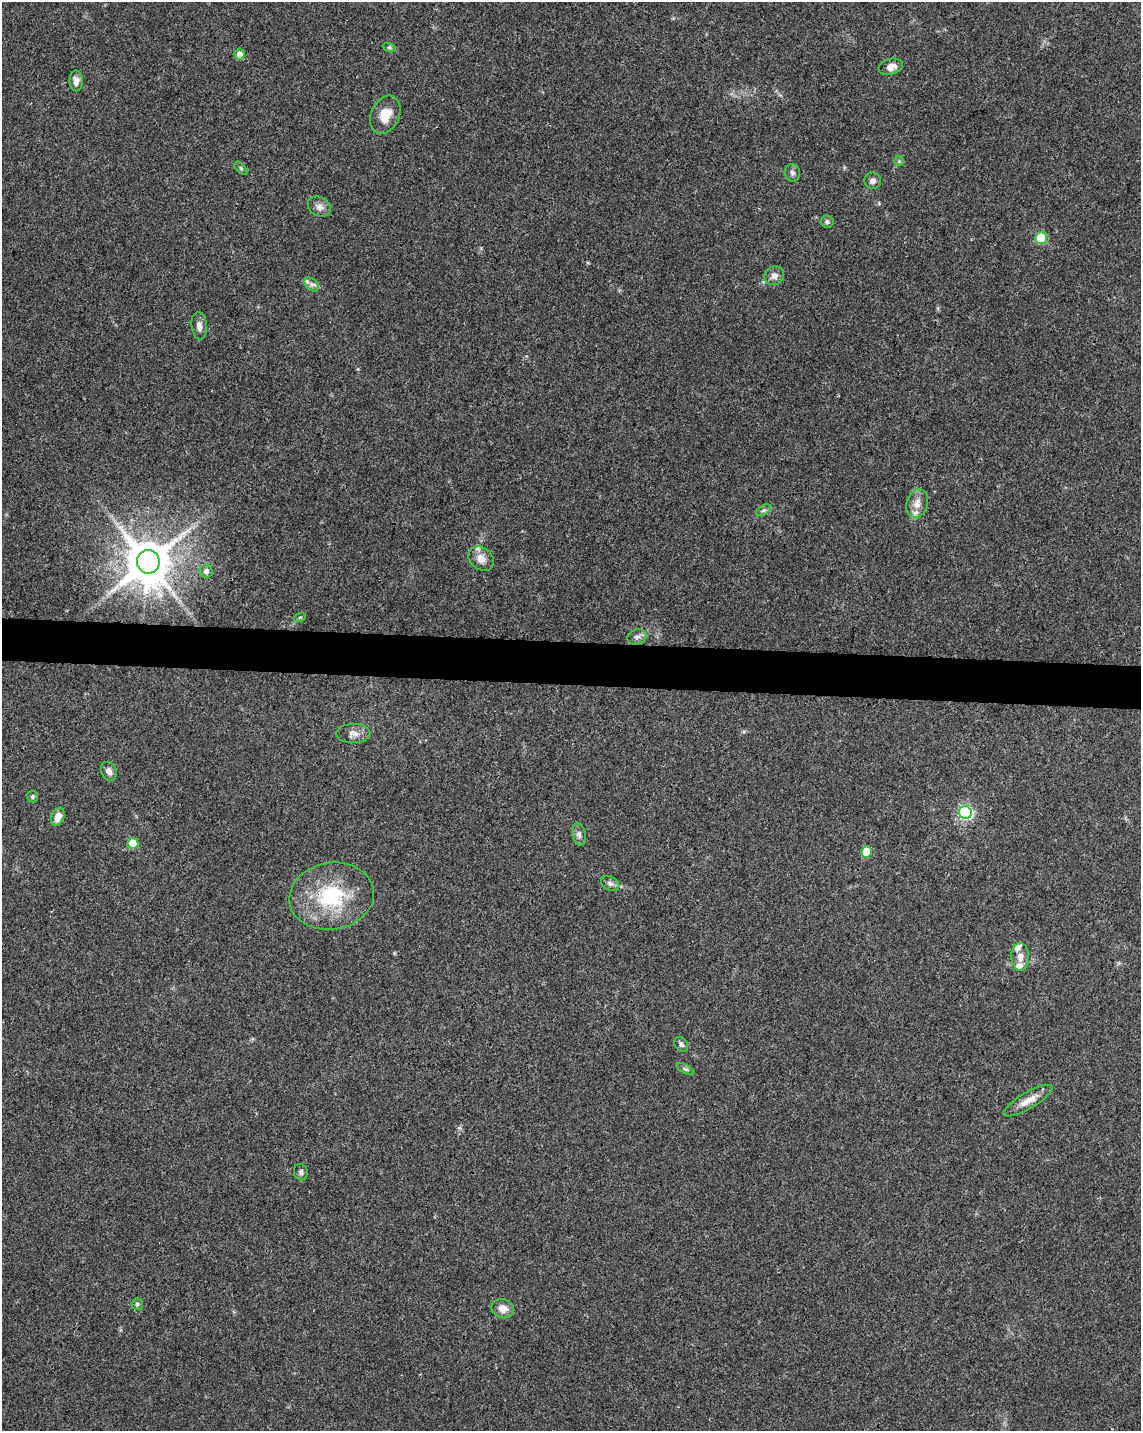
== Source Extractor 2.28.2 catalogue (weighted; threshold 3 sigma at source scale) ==
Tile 6 of 4 x 3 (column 2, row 2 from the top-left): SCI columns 1141-2279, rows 1658-3086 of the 4568 x 4800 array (HDU 1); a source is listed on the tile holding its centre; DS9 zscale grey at full resolution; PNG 1143 x 1433 px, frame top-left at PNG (2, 2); each listed source drawn as its Kron ellipse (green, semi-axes under 4 px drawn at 4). Shown black and unused: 3% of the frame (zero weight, under 3 of 4 exposures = <1% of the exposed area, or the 3 px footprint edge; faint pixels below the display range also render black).
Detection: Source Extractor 2.28.2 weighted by HDU 2 'WHT'; one run over the whole footprint, this tile lists its part. Background 0.0473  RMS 0.0036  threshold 0.0163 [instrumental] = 3 sigma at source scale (4.5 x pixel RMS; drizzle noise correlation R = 1.50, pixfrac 1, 0.0396/0.0396 arcsec/px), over >= 5 px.
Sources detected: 43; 4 inside a brighter listed object's ellipse — not listed separately; the other 39 listed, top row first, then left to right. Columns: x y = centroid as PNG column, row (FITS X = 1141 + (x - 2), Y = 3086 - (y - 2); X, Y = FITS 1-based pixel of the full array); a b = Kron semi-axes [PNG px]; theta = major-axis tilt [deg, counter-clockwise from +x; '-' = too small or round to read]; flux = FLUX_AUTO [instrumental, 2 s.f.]
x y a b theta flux
389 47 7 4 -18 0.61
240 54 5 5 - 2.9
891 67 12 8 13 2.6
76 81 10 6 -86 2.3
385 115 20 14 66 6.2
899 161 5 5 - 0.55
241 168 8 3 -45 0.48
792 173 8 7 - 1.2
873 181 8 8 - 1.5
319 207 12 9 -29 2
827 222 7 6 - 0.98
1041 238 6 5 - 17
774 276 10 9 - 2
312 284 8 5 -44 1.2
199 326 13 7 -84 2
917 504 15 10 71 3.3
764 510 8 5 30 0.91
481 559 14 11 -39 3.4
148 562 12 11 - 1700
206 571 6 6 - 1.4
300 617 6 3 18 0.45
637 637 10 7 19 1.4
353 733 17 9 0 2.5
109 771 10 7 -66 1.6
33 797 6 5 - 0.65
965 812 6 6 - 63
58 817 9 6 68 3.3
579 834 11 6 -77 1.4
133 843 5 5 - 11
866 852 5 5 - 8.5
610 883 9 6 -26 1.3
332 896 43 33 10 28
1020 957 14 9 -89 2.9
681 1045 8 6 -55 1
685 1069 10 4 -26 0.69
1028 1101 28 8 30 4.4
301 1172 8 7 - 1.1
137 1304 6 5 - 0.81
503 1309 11 9 -17 3.1
Overlapping masked pixels (flux is a lower limit): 1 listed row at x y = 332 896